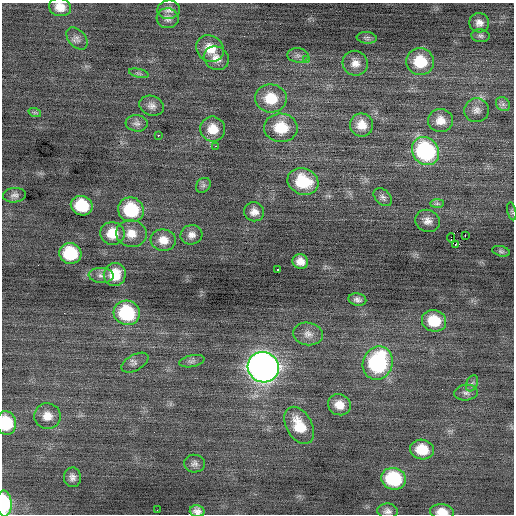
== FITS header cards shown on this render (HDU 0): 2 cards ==
NAXIS1  =                  512 / Axis length
NAXIS2  =                  512 / Axis length

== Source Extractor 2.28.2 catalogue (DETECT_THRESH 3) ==
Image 512 x 512 px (HDU 0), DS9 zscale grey, 1 PNG px = 1 image px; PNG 516 x 516 px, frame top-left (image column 1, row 512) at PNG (2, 3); each listed source drawn as its Kron ellipse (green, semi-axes under 4 px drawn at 4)
Background -0.0636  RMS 0.9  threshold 2.69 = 3 sigma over >= 5 px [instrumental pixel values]
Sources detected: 74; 1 with non-positive FLUX_AUTO (blend fragments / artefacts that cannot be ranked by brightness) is neither listed nor drawn; the other 73 listed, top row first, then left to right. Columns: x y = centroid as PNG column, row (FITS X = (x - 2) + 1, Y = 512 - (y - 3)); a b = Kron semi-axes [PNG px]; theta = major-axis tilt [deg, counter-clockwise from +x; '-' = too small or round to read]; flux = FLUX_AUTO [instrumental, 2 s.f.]
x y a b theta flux
60 7 11 9 -14 650
169 10 11 9 7 320
168 18 11 10 - 340
479 23 10 9 - 350
480 36 9 6 -6 150
77 38 13 8 -47 280
367 38 10 6 -6 170
210 48 14 12 -36 970
298 55 11 7 -7 250
216 58 13 11 -32 540
306 60 3 3 - 160
420 62 14 13 - 1900
355 63 13 12 - 530
139 73 10 4 -13 150
271 98 16 14 -6 1700
503 104 7 6 - 200
152 106 12 10 -19 350
477 110 12 12 - 420
35 113 6 4 -18 94
440 120 12 11 - 720
137 123 11 8 -5 280
362 125 12 11 - 820
281 128 17 14 -3 1800
213 129 12 12 - 920
158 135 3 2 - 540
215 146 3 2 - 370
425 151 15 13 -51 8100
303 181 16 13 -20 2500
203 185 8 6 46 150
14 195 11 7 4 240
383 197 11 7 -44 210
437 203 7 4 0 130
82 206 11 9 -20 2300
131 210 13 12 - 3300
512 211 9 3 -77 83
254 212 10 9 - 430
428 221 12 11 - 430
112 233 12 11 - 1200
131 234 15 13 -10 810
191 235 11 9 14 370
465 235 2 2 - 450
451 238 5 3 - 510
163 240 13 10 -6 720
455 244 3 3 - 500
501 251 9 5 -13 120
70 253 11 10 - 2800
300 261 8 7 - 470
278 269 3 2 - 360
115 274 12 11 - 1200
101 275 12 7 -3 310
357 300 9 6 -12 230
127 313 13 12 - 4300
434 321 12 10 -16 1700
308 334 15 11 -8 500
192 361 13 6 11 210
135 363 15 8 29 260
378 363 17 15 70 7400
263 367 16 15 - 48000
472 383 9 5 64 180
466 393 11 8 6 280
339 405 11 10 - 720
47 416 13 13 - 730
6 423 12 10 -81 2700
299 425 20 13 -61 1600
422 449 12 10 -12 1500
195 464 10 9 - 250
72 477 10 8 -84 300
394 479 12 11 - 4000
4 503 13 7 -87 3200
157 510 2 2 - 86
197 511 7 6 - 310
388 511 10 7 -6 260
442 512 12 7 -4 680
At the frame edge (FLAGS 8, measured only in part): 5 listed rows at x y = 60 7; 6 423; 4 503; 197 511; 442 512
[1 non-positive-flux detection neither listed nor drawn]